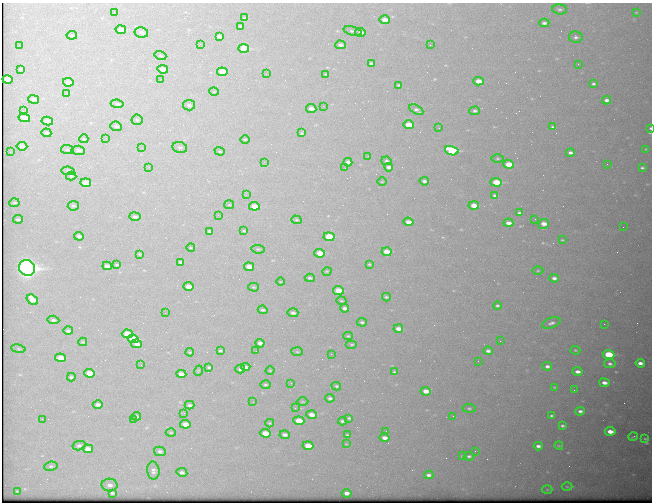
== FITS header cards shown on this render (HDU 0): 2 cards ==
NAXIS1  =                  650 / Width of table row in bytes
NAXIS2  =                  500 / Number of rows in table

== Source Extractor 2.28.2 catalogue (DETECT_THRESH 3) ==
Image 650 x 500 px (HDU 0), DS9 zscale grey, 1 PNG px = 1 image px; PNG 654 x 504 px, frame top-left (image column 1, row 500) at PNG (2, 3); each listed source drawn as its Kron ellipse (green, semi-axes under 4 px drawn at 4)
Background 584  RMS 3.1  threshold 9.37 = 3 sigma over >= 5 px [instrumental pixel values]
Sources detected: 229; all 229 listed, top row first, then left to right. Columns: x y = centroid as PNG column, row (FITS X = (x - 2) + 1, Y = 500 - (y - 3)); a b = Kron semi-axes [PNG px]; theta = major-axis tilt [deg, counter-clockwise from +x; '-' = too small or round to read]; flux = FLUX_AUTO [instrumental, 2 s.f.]
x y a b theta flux
560 9 7 5 -5 430
114 12 2 2 - 100
636 12 4 3 - 140
245 18 4 3 - 560
384 20 5 4 - 1700
544 23 5 3 - 690
240 26 3 2 - 210
121 30 5 4 - 2100
353 31 9 3 -16 450
141 32 7 5 -11 770
361 32 5 4 - 790
72 35 5 4 - 320
219 36 4 3 - 510
576 37 7 5 -10 570
200 44 2 2 - 94
19 45 2 2 - 130
340 45 5 4 - 770
430 45 2 2 - 300
244 48 5 4 - 8500
160 56 6 3 -19 250
371 63 4 3 - 350
578 64 2 2 - 110
20 69 3 2 - 170
163 69 5 4 - 1800
222 72 5 4 - 4700
266 74 2 2 - 380
325 74 4 4 - 170
7 79 5 4 - 4100
160 80 2 2 - 120
478 81 5 4 - 2500
68 82 5 4 - 1500
593 84 3 3 - 350
398 85 3 2 - 200
214 92 5 3 - 170
67 93 4 3 - 200
33 99 5 4 - 930
607 100 4 3 - 770
117 104 6 4 -8 460
189 105 6 5 - 800
323 106 2 2 - 220
311 109 5 4 - 980
416 110 7 4 -30 490
23 111 2 2 - 140
475 111 5 4 - 430
24 118 6 3 -12 1500
137 120 5 5 - 350
47 121 6 4 -9 1500
408 125 5 4 - 4700
116 126 6 4 -5 560
553 127 3 2 - 260
439 128 2 2 - 110
650 128 3 2 - 230
46 133 5 3 - 470
302 133 4 3 - 220
106 138 2 2 - 100
84 139 4 4 - 240
245 139 4 3 - 200
22 146 5 4 - 1300
180 147 7 5 -12 500
142 148 2 2 - 930
646 149 2 2 - 140
67 150 6 4 -6 300
78 150 7 4 -4 560
220 151 5 4 - 240
452 151 7 4 -14 21000
10 152 2 2 - 110
570 153 4 3 - 660
368 156 2 2 - 120
497 159 6 3 0 230
386 161 5 4 - 330
264 162 2 2 - 93
348 162 4 3 - 910
509 164 5 4 - 5500
607 164 2 2 - 350
149 167 3 3 - 170
389 167 4 3 - 820
345 168 2 2 - 100
642 168 3 3 - 310
68 171 6 4 -9 370
71 176 5 4 - 280
424 181 5 3 - 580
382 182 5 3 - 170
496 182 5 4 - 8100
86 183 5 4 - 5000
246 195 4 4 - 310
495 195 4 3 - 520
14 203 5 3 - 280
229 205 5 4 - 220
474 205 5 4 - 3100
73 206 5 4 - 430
254 206 5 4 - 4000
520 213 4 3 - 360
218 215 3 3 - 170
135 217 5 4 - 670
18 219 5 3 - 360
535 219 2 2 - 120
296 220 5 4 - 250
408 222 5 4 - 1600
508 223 5 3 - 1300
544 224 5 5 - 2000
623 227 2 2 - 340
210 231 4 3 - 420
244 231 3 3 - 230
79 236 4 3 - 560
329 237 5 4 - 8700
562 240 3 2 - 150
191 248 4 3 - 180
258 249 7 4 -7 290
387 252 5 4 - 2700
320 253 5 4 - 4300
139 254 3 3 - 170
180 262 4 3 - 310
369 264 3 2 - 170
117 265 4 3 - 210
107 266 5 3 - 1100
249 267 5 4 - 2700
27 268 8 7 - 100000
327 271 4 3 - 190
538 271 5 3 - 220
310 278 5 3 - 380
554 278 5 3 - 700
281 282 4 2 - 170
188 287 5 4 - 1900
254 287 5 4 - 250
338 290 5 4 - 6600
386 297 4 3 - 260
32 300 6 4 -37 2500
341 301 5 4 - 230
497 306 4 4 - 330
345 308 4 3 - 670
263 310 5 3 - 300
165 313 2 2 - 110
293 313 5 4 - 680
53 320 6 4 -5 490
362 322 5 3 - 340
551 323 9 5 20 690
604 324 2 2 - 450
398 329 5 3 - 1200
68 331 5 3 - 690
127 334 5 4 - 5900
348 336 5 4 - 250
133 339 5 4 - 9600
500 341 2 2 - 88
83 342 4 3 - 220
260 343 4 3 - 930
137 344 5 4 - 980
352 344 6 3 0 270
18 349 7 3 -9 290
575 350 5 4 - 230
220 351 3 2 - 240
256 351 2 2 - 90
488 351 4 3 - 580
190 352 4 3 - 180
297 352 6 4 -3 240
331 354 2 2 - 360
608 354 6 4 -6 12000
60 358 5 4 - 2800
478 361 2 2 - 330
640 363 4 3 - 960
610 364 6 4 -12 490
141 365 3 2 - 150
547 366 5 3 - 710
209 367 3 2 - 270
246 367 4 3 - 580
240 369 5 3 - 680
270 370 4 3 - 180
198 371 5 3 - 160
394 372 4 3 - 270
577 372 5 3 - 1000
90 373 5 4 - 4100
181 374 5 3 - 2000
71 377 4 3 - 360
291 383 3 3 - 210
604 383 5 3 - 1200
265 385 5 3 - 310
336 386 5 3 - 280
554 387 3 2 - 150
574 390 2 2 - 94
426 391 5 4 - 1800
330 398 5 3 - 470
253 402 3 2 - 170
302 402 6 3 0 200
98 405 5 3 - 890
189 405 5 3 - 440
295 408 2 2 - 110
469 408 6 3 -6 320
580 411 5 3 - 640
184 413 3 2 - 200
311 415 5 4 - 1600
136 416 5 3 - 560
453 416 3 2 - 160
552 416 4 3 - 330
349 418 4 3 - 250
42 419 3 2 - 290
133 419 3 2 - 220
299 421 5 4 - 4200
343 421 4 3 - 400
270 423 4 3 - 230
185 424 5 4 - 2500
563 426 4 3 - 390
386 431 2 2 - 540
610 431 5 4 - 2100
171 433 5 3 - 210
265 433 5 4 - 3100
285 435 5 3 - 720
347 435 4 3 - 230
633 437 4 2 - 180
384 438 5 4 - 1100
645 439 3 2 - 190
346 444 4 3 - 150
79 446 6 4 13 440
308 446 5 4 - 3700
538 446 4 3 - 750
559 446 4 3 - 190
88 449 5 4 - 2100
160 451 6 4 -14 450
475 451 3 2 - 490
462 456 3 3 - 230
469 456 5 4 - 450
51 466 7 4 8 360
153 471 9 6 -86 720
182 472 5 4 - 590
429 475 5 3 - 580
110 485 8 6 -3 1000
567 487 5 3 - 210
547 490 5 3 - 200
17 491 3 2 - 140
112 493 4 3 - 380
347 493 5 3 - 1100
At the frame edge (FLAGS 8, measured only in part): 1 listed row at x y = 650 128